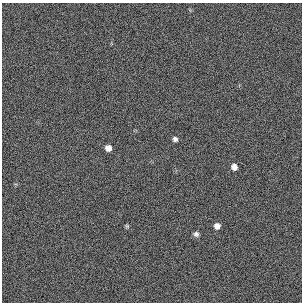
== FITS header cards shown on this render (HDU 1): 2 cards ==
NAXIS1  =                  300 / length of original image axis
NAXIS2  =                  300 / length of original image axis

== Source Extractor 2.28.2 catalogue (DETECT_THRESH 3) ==
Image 300 x 300 px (HDU 1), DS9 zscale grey, 1 PNG px = 1 image px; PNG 304 x 304 px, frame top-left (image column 1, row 300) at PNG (2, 3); no overlay
Background 383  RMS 66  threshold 198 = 3 sigma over >= 5 px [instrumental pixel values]
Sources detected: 6; all 6 listed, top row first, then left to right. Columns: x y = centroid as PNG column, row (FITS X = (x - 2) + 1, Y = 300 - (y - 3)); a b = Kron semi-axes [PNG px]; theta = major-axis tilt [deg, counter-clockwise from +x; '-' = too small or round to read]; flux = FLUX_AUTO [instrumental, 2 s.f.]
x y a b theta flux
175 139 6 5 - 13000
108 148 6 5 - 28000
234 167 6 6 - 28000
127 226 6 4 -46 6000
217 226 6 6 - 24000
196 234 6 6 - 14000